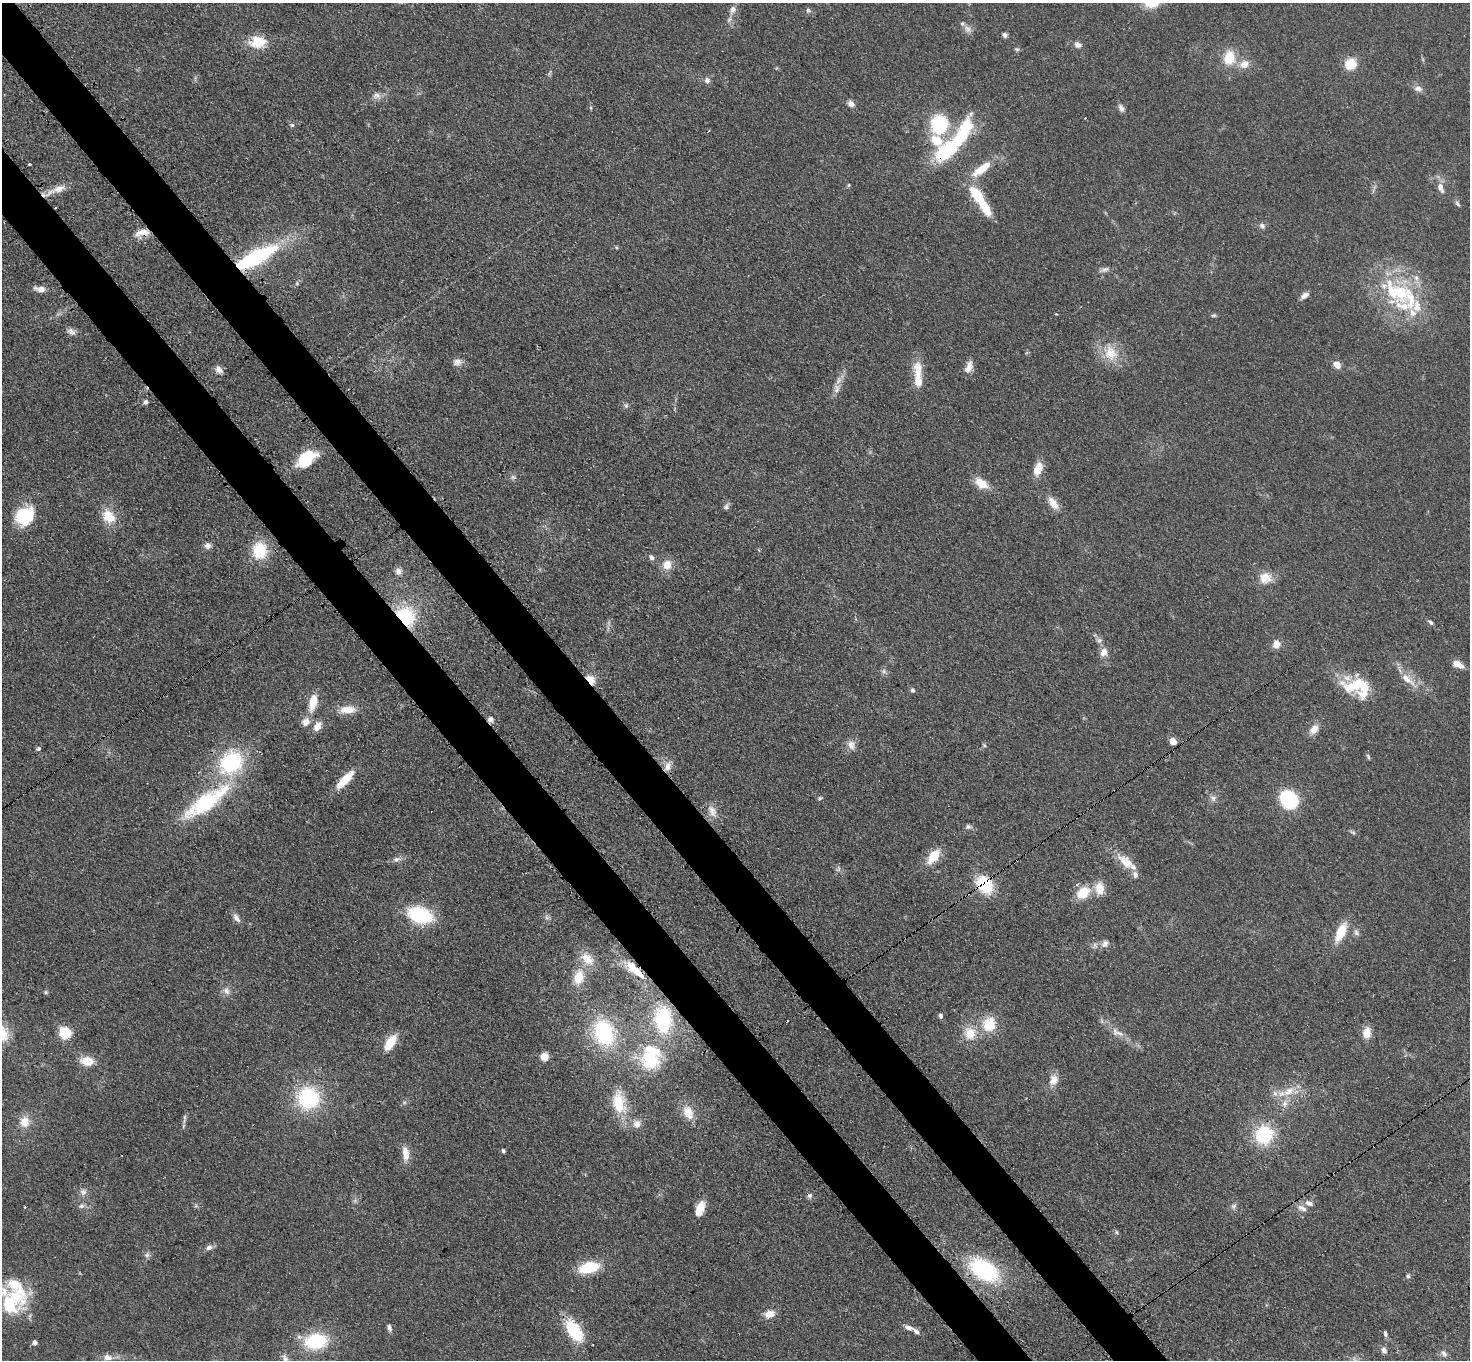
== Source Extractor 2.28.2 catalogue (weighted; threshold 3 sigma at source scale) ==
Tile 11 of 4 x 4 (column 3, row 3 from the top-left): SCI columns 3015-4482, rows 1716-3073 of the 6030 x 6006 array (HDU 1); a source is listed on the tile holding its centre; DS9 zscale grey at full resolution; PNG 1472 x 1362 px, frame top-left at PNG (2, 3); no overlay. Shown black and unused: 7% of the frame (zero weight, under 3 of 4 exposures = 7% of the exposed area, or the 3 px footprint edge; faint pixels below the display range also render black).
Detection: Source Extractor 2.28.2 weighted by HDU 2 'WHT'; one run over the whole footprint, this tile lists its part. Background 0.102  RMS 0.0072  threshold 0.0324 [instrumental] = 3 sigma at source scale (4.5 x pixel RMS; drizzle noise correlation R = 1.50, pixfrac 1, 0.05/0.05 arcsec/px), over >= 5 px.
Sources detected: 180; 3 too faint to see at this stretch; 2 inside a brighter object's white glare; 2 cosmic-ray / hot-pixel residue — not listed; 19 inside a brighter listed object's ellipse — not listed separately; the other 154 listed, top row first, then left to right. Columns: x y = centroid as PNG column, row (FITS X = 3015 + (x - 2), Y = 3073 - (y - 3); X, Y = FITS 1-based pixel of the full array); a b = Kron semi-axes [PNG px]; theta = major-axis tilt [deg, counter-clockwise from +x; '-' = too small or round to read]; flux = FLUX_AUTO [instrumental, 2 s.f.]
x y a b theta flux
733 10 13 7 71 4.7
808 10 7 6 - 1.6
968 29 11 7 -63 3.6
1005 35 6 5 - 2.1
258 42 20 15 -1 18
1078 45 10 7 -33 3.2
1017 49 7 5 -19 1.3
1229 57 17 13 84 17
1244 64 14 11 22 7.4
1350 64 12 11 - 15
707 80 8 7 - 2.8
1418 89 11 8 -11 3.5
376 96 12 8 1 4.1
851 104 9 6 -42 3.5
1121 108 11 6 -66 2.8
939 124 14 12 -89 63
292 125 5 5 - 1.3
948 151 32 16 44 54
30 164 3 2 - 1
982 169 32 10 36 17
849 185 6 4 89 0.81
1441 187 14 7 -71 5.5
57 189 27 8 23 9.1
978 197 37 12 -58 26
1457 204 8 5 -45 1.5
1262 226 9 7 -52 2.4
142 233 20 9 15 8.2
256 257 43 13 28 88
1104 270 15 6 18 3
40 289 13 7 -10 5.5
1398 292 49 30 -29 66
1305 295 12 6 39 3.5
1056 314 4 2 - 0.61
1213 315 7 5 1 1.3
71 331 13 7 -26 3.4
1110 353 24 18 -55 19
457 362 11 9 19 4.2
1337 365 8 6 -46 6.9
969 367 16 8 67 5.6
918 369 22 11 -83 13
219 370 10 7 -48 4
837 389 14 8 89 4.8
146 402 7 6 - 1.8
626 405 7 5 69 1.6
306 458 26 15 36 23
1038 469 14 8 70 11
513 477 8 6 -15 1.9
981 483 18 10 -35 11
1053 503 17 9 -54 7.9
726 507 8 6 61 2
25 516 18 15 35 42
109 517 16 12 -52 16
208 546 9 8 - 3
259 551 17 14 -87 27
651 557 8 6 -46 2.7
667 565 13 11 68 8.6
398 571 9 8 - 3.6
1265 578 16 14 7 11
405 616 19 17 -52 44
1431 622 8 4 -38 1.6
1099 640 8 7 - 2.4
1276 644 9 8 - 6.1
1104 652 11 9 79 5.4
1458 664 12 7 -24 7.4
591 679 14 8 -43 7.8
1407 679 22 8 -40 10
1357 685 37 17 8 31
912 690 6 6 - 1.5
313 703 16 8 76 15
348 710 21 9 2 9.9
490 719 7 7 - 2.5
306 722 11 10 - 5.3
317 726 12 8 59 6.2
1314 729 15 9 52 6.2
1173 741 5 5 - 11
851 745 13 11 -62 5.2
984 745 6 4 -46 0.92
38 749 6 5 - 1.4
1368 757 7 4 -72 1.4
231 763 30 24 39 64
668 766 13 7 76 5.3
345 780 24 7 47 18
819 798 6 5 - 1.1
1213 798 9 8 - 3.1
1289 799 16 14 -49 44
206 802 61 18 36 74
712 811 18 10 -67 6.7
968 827 8 6 0 1.8
1353 832 8 5 -27 1.4
933 856 14 8 53 19
396 859 12 7 14 3.4
1126 862 23 11 -40 13
838 869 8 4 46 1.5
984 884 17 12 -51 35
1099 888 15 11 -84 11
1083 893 16 12 41 16
420 915 21 13 -17 57
236 917 12 7 -61 3.7
1341 932 21 9 64 19
1105 944 10 8 55 3.6
587 959 19 12 -40 12
632 967 21 12 -31 16
578 977 16 11 77 16
226 991 10 9 - 4
46 992 6 5 - 1.1
941 1016 5 4 - 2.4
663 1020 23 15 -84 59
989 1024 17 16 - 20
65 1033 6 6 - 93
604 1033 27 20 -68 64
970 1033 18 15 -85 15
1120 1033 13 7 -31 4.3
1367 1033 13 9 87 8.2
390 1042 16 8 56 17
544 1056 8 8 - 6.6
650 1060 25 22 -32 36
87 1061 14 10 -8 13
1053 1080 14 11 79 7.5
1289 1091 21 12 26 14
308 1098 22 22 - 62
619 1102 28 15 -79 26
688 1112 18 12 -64 12
184 1118 15 4 84 2.1
24 1122 12 10 82 11
637 1124 11 10 - 5.1
1264 1135 18 17 - 42
503 1151 5 4 - 1.6
406 1153 20 9 -84 7.8
83 1192 10 9 - 3.6
810 1195 7 6 - 1.9
1309 1203 12 7 -18 3.9
81 1206 8 7 - 2.5
1234 1206 8 7 - 2.4
25 1207 3 3 - 1.9
1302 1208 16 7 -26 4.5
700 1209 16 8 70 11
1116 1232 5 5 - 1.2
209 1247 9 7 13 3.1
147 1255 8 7 - 2.2
589 1267 20 11 13 27
984 1270 31 19 -31 75
1408 1276 7 6 - 1.6
15 1285 59 19 -66 31
769 1314 13 9 19 6.9
389 1328 9 6 -73 2.4
908 1328 12 6 -16 3.8
574 1331 28 14 -55 31
1385 1334 8 5 -82 1.6
316 1341 21 14 7 47
35 1343 5 4 - 2.8
1384 1350 9 7 -72 3.1
1444 1353 11 7 -59 3.1
107 1357 12 8 -9 4.7
285 1358 11 8 -57 3.1
Overlapping masked pixels (flux is a lower limit): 9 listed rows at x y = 948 151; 142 233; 256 257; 405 616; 591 679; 490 719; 984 884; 632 967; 984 1270
Isophote crosses this tile's border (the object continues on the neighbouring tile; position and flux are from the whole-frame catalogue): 1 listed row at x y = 285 1358